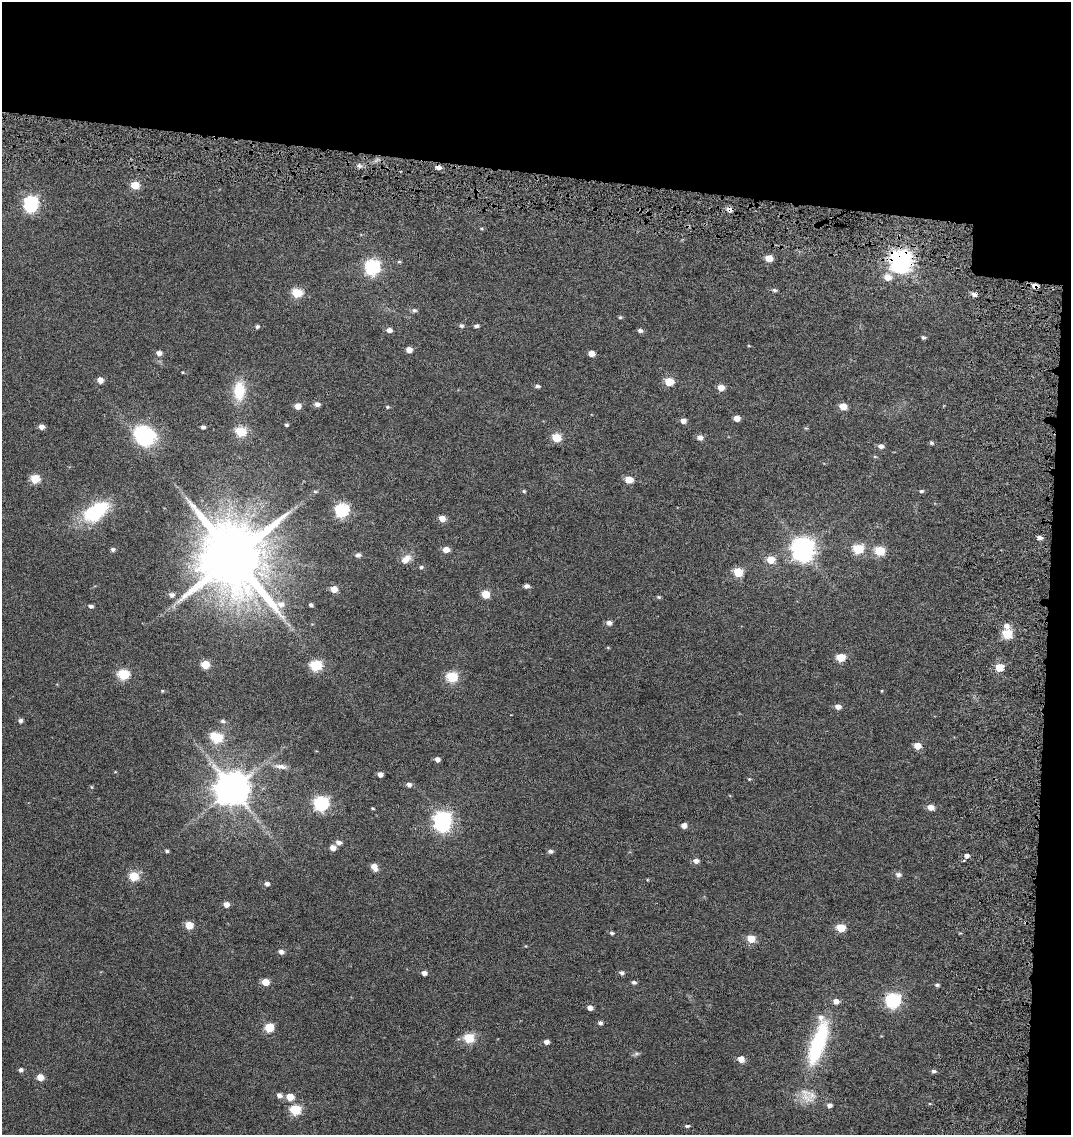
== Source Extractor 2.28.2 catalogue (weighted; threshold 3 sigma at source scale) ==
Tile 2 of 2 x 2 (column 2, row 1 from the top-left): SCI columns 1291-2359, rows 1248-2380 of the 2589 x 2496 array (HDU 1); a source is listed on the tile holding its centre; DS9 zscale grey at full resolution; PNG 1073 x 1137 px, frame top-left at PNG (2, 2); no overlay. Shown black and unused: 18% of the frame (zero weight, under 4 of 7 exposures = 17% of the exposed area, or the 3 px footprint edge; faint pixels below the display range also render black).
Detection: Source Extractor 2.28.2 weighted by HDU 2 'WHT'; one run over the whole footprint, this tile lists its part. Background 0.0315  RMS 0.0066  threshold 0.0269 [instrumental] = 3 sigma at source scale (4.09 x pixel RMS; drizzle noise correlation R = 1.36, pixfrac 0.8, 0.0396/0.0396 arcsec/px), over >= 5 px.
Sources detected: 145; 2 inside a brighter object's white glare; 2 cosmic-ray / hot-pixel residue — not listed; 3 inside a brighter listed object's ellipse — not listed separately; the other 138 listed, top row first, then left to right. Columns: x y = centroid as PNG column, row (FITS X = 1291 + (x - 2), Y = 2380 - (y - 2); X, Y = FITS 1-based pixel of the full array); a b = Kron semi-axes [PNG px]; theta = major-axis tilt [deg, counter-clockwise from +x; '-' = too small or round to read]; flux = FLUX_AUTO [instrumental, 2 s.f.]
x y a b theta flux
359 166 6 5 - 1.4
135 185 5 5 - 18
31 202 6 5 - 75
481 228 5 3 - 0.64
769 258 5 5 - 11
901 261 8 7 - 480
399 262 6 4 0 0.74
372 267 7 6 - 140
888 277 6 6 - 7
1035 286 6 5 - 4.1
774 290 6 5 - 1.3
297 293 6 5 - 31
974 294 5 5 - 2.6
414 310 7 6 - 1.4
620 317 5 4 - 0.84
257 326 5 4 - 1.4
461 326 6 5 - 1.4
476 326 6 4 10 1.6
389 330 6 5 - 2.9
640 331 6 4 -19 1.9
923 337 4 4 - 1.2
409 350 5 4 - 5.7
159 353 5 4 - 3.5
591 353 5 4 - 5.9
100 380 5 5 - 4.8
669 382 5 5 - 19
537 386 6 4 2 1.5
721 388 5 5 - 7.6
239 391 18 11 88 20
317 404 6 5 - 2.8
297 406 5 5 - 6.2
843 406 5 5 - 10
387 407 5 4 - 0.77
737 418 5 4 - 5.3
683 421 5 5 - 3.3
286 425 4 4 - 1
41 427 5 4 - 3.7
203 427 4 4 - 1.8
806 428 5 3 - 0.62
241 431 5 5 - 38
145 436 26 21 -28 40
556 438 5 5 - 22
700 438 6 5 - 3.4
932 443 6 4 -32 0.95
881 446 6 5 - 2.5
875 457 6 3 -18 0.67
35 479 5 5 - 25
628 480 5 5 - 11
315 491 6 4 -1 0.78
524 491 5 4 - 0.84
921 491 6 4 3 1.1
342 510 6 6 - 99
96 511 26 14 32 47
442 519 5 4 - 7
1039 538 5 4 - 2.5
113 549 5 4 - 1.5
803 549 8 8 - 490
858 549 5 5 - 37
446 550 5 5 - 5.4
879 551 5 5 - 32
358 555 6 5 - 2.1
233 557 19 17 -52 7100
406 559 16 10 40 5.2
771 560 5 5 - 13
421 567 5 5 - 1.2
738 572 5 5 - 27
527 586 5 4 - 2.7
334 589 5 5 - 8.2
486 594 5 5 - 15
171 595 6 5 - 2.2
658 597 6 4 -20 0.83
311 605 4 4 - 1.2
91 606 5 4 - 1.7
609 623 5 5 - 3
1007 626 8 7 - 3.5
1007 634 5 5 - 36
608 648 5 3 - 0.52
841 657 6 5 - 18
205 664 5 5 - 17
316 665 6 5 - 54
999 667 5 5 - 19
123 674 6 5 - 48
451 677 5 5 - 47
162 691 4 4 - 0.59
838 707 5 4 - 3.8
20 721 5 5 - 1.8
223 721 6 5 - 1.3
216 738 7 5 -28 44
917 746 5 5 - 8.8
437 759 5 4 - 2.9
281 766 19 7 -8 4.3
380 774 4 4 - 3.3
749 779 4 4 - 0.57
409 785 5 5 - 2.3
92 787 5 4 - 0.63
232 789 10 10 - 1500
321 803 6 6 - 130
930 807 5 4 - 5.8
373 808 4 3 - 0.63
442 820 7 6 - 210
684 825 5 5 - 3.5
339 842 7 5 -19 2.6
333 848 5 5 - 5.1
167 851 5 4 - 1.2
550 851 6 4 -5 1.9
967 856 5 4 - 2.6
696 861 6 5 - 3.1
374 867 8 5 -61 5.3
898 874 7 5 -7 2.3
134 876 5 5 - 30
267 884 5 5 - 2
226 904 5 5 - 4
189 925 5 5 - 15
841 928 5 5 - 21
611 933 5 4 - 1.2
751 939 5 5 - 15
281 952 5 5 - 2.7
424 973 5 4 - 3.1
622 973 5 5 - 1.8
265 982 5 5 - 11
634 982 5 4 - 1.5
937 985 5 4 - 1.2
893 1000 6 6 - 130
590 1008 5 4 - 3.3
600 1023 5 4 - 1.6
269 1027 5 5 - 26
469 1038 5 5 - 37
547 1042 5 4 - 3.2
818 1043 63 18 72 56
741 1059 5 4 - 8.4
21 1070 5 5 - 1.9
934 1071 5 5 - 1.5
40 1077 5 5 - 8.4
279 1095 6 5 - 2.7
290 1097 5 5 - 9.8
829 1105 6 5 - 2.5
295 1110 5 5 - 39
687 1126 6 4 6 1.3
Overlapping masked pixels (flux is a lower limit): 2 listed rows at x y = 901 261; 1035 286